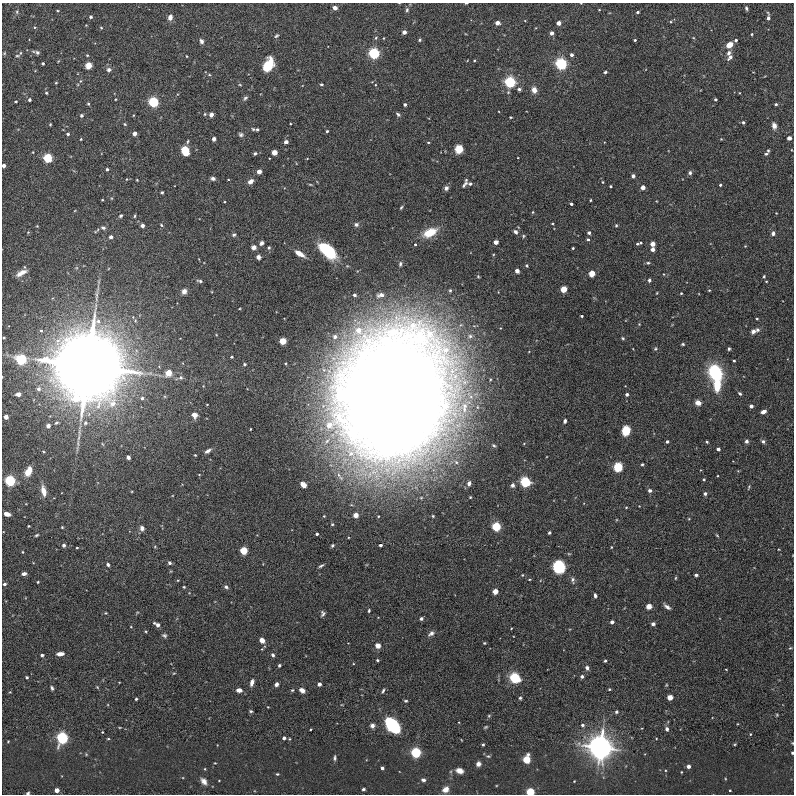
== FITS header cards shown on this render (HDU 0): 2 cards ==
NAXIS1  =                  792
NAXIS2  =                  792

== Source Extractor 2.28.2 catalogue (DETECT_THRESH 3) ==
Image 792 x 792 px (HDU 0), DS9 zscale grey, 1 PNG px = 1 image px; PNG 796 x 796 px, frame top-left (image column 1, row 792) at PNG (2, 3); no overlay
Background 0.0155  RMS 2.2e-04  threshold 6.53e-04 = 3 sigma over >= 5 px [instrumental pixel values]
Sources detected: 345; all 345 listed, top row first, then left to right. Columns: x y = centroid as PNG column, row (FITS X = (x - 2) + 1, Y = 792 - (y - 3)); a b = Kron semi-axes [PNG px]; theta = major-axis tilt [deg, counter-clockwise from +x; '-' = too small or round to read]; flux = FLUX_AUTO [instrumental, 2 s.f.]
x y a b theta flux
466 3 3 2 - 0.013
335 8 5 4 - 0.057
746 8 4 3 - 0.026
407 10 6 5 - 0.027
599 10 4 2 - 0.0093
17 12 5 4 - 0.018
638 12 3 3 - 0.025
91 17 5 4 - 0.025
170 17 6 5 - 0.081
768 18 4 3 - 0.055
497 23 4 3 - 0.13
558 23 4 3 - 0.15
34 27 5 3 - 0.013
101 28 4 4 - 0.014
404 32 4 4 - 0.074
552 33 4 3 - 0.076
752 34 3 3 - 0.014
276 36 6 4 41 0.023
376 38 5 4 - 0.02
420 40 4 3 - 0.022
635 40 3 3 - 0.021
736 40 3 3 - 0.034
201 41 6 5 - 0.041
729 45 5 4 - 0.2
37 52 6 5 - 0.034
4 53 5 4 - 0.016
20 53 6 4 64 0.018
374 53 4 4 - 4.2
729 53 7 5 68 0.048
87 55 3 3 - 0.013
571 55 3 3 - 0.052
17 56 7 4 1 0.021
186 56 3 2 - 0.011
730 57 9 5 47 0.054
474 60 3 2 - 0.012
43 63 3 3 - 0.029
561 64 4 4 - 5.4
88 65 7 6 - 0.11
268 65 11 6 62 0.59
109 70 7 6 - 0.044
605 72 3 3 - 0.023
209 75 4 3 - 0.012
80 81 5 3 - 0.017
510 82 4 4 - 4.1
56 83 3 3 - 0.013
321 84 4 3 - 0.016
240 85 4 3 - 0.012
519 89 4 4 - 0.034
534 90 6 5 - 0.097
46 93 4 3 - 0.018
739 93 3 2 - 0.0097
245 98 6 4 51 0.027
116 99 3 2 - 0.011
715 99 3 3 - 0.034
29 100 4 4 - 0.028
16 102 4 4 - 0.018
153 102 4 4 - 3.2
88 104 4 3 - 0.017
405 104 3 3 - 0.037
776 104 3 3 - 0.03
205 114 4 4 - 0.016
398 114 6 4 -38 0.025
81 115 5 5 - 0.027
133 115 4 3 - 0.011
211 115 4 4 - 0.072
510 117 3 2 - 0.013
743 122 5 4 - 0.022
50 124 3 2 - 0.014
125 124 5 4 - 0.017
774 126 5 4 - 0.095
253 129 6 4 -16 0.02
257 129 3 3 - 0.02
327 131 3 3 - 0.017
134 133 4 4 - 0.12
68 134 4 4 - 0.025
241 134 6 5 - 0.03
789 138 4 4 - 0.055
81 139 3 2 - 0.013
214 139 4 3 - 0.042
721 139 3 3 - 0.0095
286 142 4 3 - 0.053
459 149 7 7 - 0.16
185 150 6 5 - 0.75
768 150 3 2 - 0.015
274 152 4 4 - 0.33
255 153 4 3 - 0.027
766 154 5 4 - 0.02
48 158 4 4 - 2.1
4 166 3 3 - 0.083
107 169 3 3 - 0.021
259 171 4 4 - 0.15
690 173 6 5 - 0.033
633 176 4 4 - 0.04
213 178 5 4 - 0.049
126 179 4 3 - 0.01
228 179 3 2 - 0.0099
137 180 3 2 - 0.011
466 180 3 3 - 0.015
250 181 6 4 41 0.07
603 182 3 2 - 0.012
470 184 4 3 - 0.031
464 185 8 4 48 0.032
720 185 3 3 - 0.024
611 186 3 2 - 0.016
643 187 4 3 - 0.18
446 188 5 5 - 0.047
162 192 3 3 - 0.021
102 200 2 2 - 0.011
590 200 3 2 - 0.012
571 204 3 3 - 0.033
401 207 5 3 - 0.019
533 212 3 3 - 0.014
121 216 5 4 - 0.025
135 216 5 3 - 0.017
356 224 7 6 - 0.041
552 224 3 2 - 0.014
142 225 4 3 - 0.054
161 225 4 3 - 0.017
616 225 4 3 - 0.017
37 226 3 3 - 0.0094
103 228 7 6 - 0.038
430 232 11 6 26 0.42
515 232 5 4 - 0.039
589 233 3 3 - 0.045
773 233 5 4 - 0.044
234 235 4 4 - 0.027
523 236 4 4 - 0.016
111 237 3 3 - 0.067
588 239 3 3 - 0.028
496 242 4 3 - 0.14
261 243 5 4 - 0.037
641 243 3 3 - 0.017
415 244 3 3 - 0.017
637 244 4 3 - 0.023
653 244 4 4 - 0.19
745 246 3 2 - 0.01
254 247 5 5 - 0.053
269 248 4 3 - 0.018
573 248 3 3 - 0.019
653 249 4 4 - 0.056
328 251 18 9 -43 0.93
299 254 11 5 -32 0.12
258 257 4 4 - 0.052
648 263 5 4 - 0.021
400 264 7 4 88 0.029
527 266 3 3 - 0.024
517 271 4 3 - 0.13
21 273 10 4 28 0.096
592 273 6 5 - 0.12
764 276 4 3 - 0.016
649 280 4 3 - 0.028
200 281 6 3 -12 0.028
564 289 4 4 - 0.63
450 290 4 3 - 0.02
709 290 3 3 - 0.013
184 291 5 5 - 0.078
681 293 3 3 - 0.013
354 295 4 3 - 0.033
381 295 11 6 14 0.078
582 316 3 3 - 0.022
757 319 3 2 - 0.014
639 324 3 3 - 0.011
757 330 6 5 - 0.034
41 331 5 4 - 0.019
753 331 5 4 - 0.063
335 337 5 5 - 0.058
4 338 3 2 - 0.012
623 338 4 3 - 0.017
283 341 4 4 - 0.66
683 344 3 3 - 0.02
655 349 5 4 - 0.018
729 349 3 3 - 0.021
231 357 3 2 - 0.018
21 360 5 4 - 2.9
734 361 3 3 - 0.019
244 364 4 4 - 0.02
88 366 26 25 - 110
168 373 7 6 - 0.17
715 373 11 9 -68 1.2
181 377 6 6 - 0.034
717 385 8 5 83 0.47
38 389 7 6 - 0.056
740 393 5 3 - 0.024
18 394 4 3 - 0.12
627 394 3 3 - 0.05
350 396 7 6 - 1.3
142 398 5 5 - 0.039
397 399 109 87 78 47
698 403 6 5 - 0.096
207 404 3 2 - 0.0094
751 406 3 3 - 0.068
763 412 5 4 - 0.07
194 415 5 5 - 0.11
6 417 4 3 - 0.14
565 421 4 3 - 0.039
56 423 6 5 - 0.026
85 423 6 6 - 0.048
48 426 4 4 - 0.11
626 431 7 6 - 0.34
667 441 3 3 - 0.039
746 441 5 4 - 0.041
763 441 5 5 - 0.036
707 442 3 3 - 0.018
718 449 3 3 - 0.059
208 451 7 4 33 0.05
195 455 3 3 - 0.013
128 457 4 3 - 0.042
642 464 4 3 - 0.019
618 467 6 6 - 0.41
28 471 8 5 64 0.22
738 471 4 4 - 0.012
704 479 3 3 - 0.027
10 481 4 4 - 3.5
525 482 4 4 - 3.4
469 483 5 4 - 0.054
303 484 5 4 - 0.15
512 485 6 5 - 0.042
749 487 7 4 70 0.02
650 490 5 5 - 0.043
43 491 10 5 -78 0.15
705 494 3 3 - 0.056
626 507 4 3 - 0.012
7 514 6 4 -15 0.091
356 515 4 4 - 0.2
324 516 3 3 - 0.012
378 516 3 2 - 0.0098
433 516 3 2 - 0.014
28 526 3 2 - 0.014
496 526 4 4 - 1.9
62 527 3 3 - 0.013
142 528 6 5 - 0.058
549 533 3 3 - 0.021
317 534 3 3 - 0.033
36 535 5 3 - 0.019
717 535 5 4 - 0.014
64 545 4 4 - 0.046
380 545 3 3 - 0.043
332 546 4 3 - 0.02
611 547 4 3 - 0.011
77 548 3 3 - 0.013
244 550 4 4 - 1
22 552 4 3 - 0.014
569 554 5 3 - 0.014
169 563 5 4 - 0.031
108 564 5 5 - 0.032
321 566 7 3 33 0.026
559 567 9 8 - 0.64
24 574 5 4 - 0.062
522 575 4 4 - 0.015
696 575 3 3 - 0.067
675 578 5 3 - 0.015
572 580 8 5 -87 0.041
38 582 3 3 - 0.017
4 584 5 4 - 0.029
184 587 4 3 - 0.014
226 587 6 5 - 0.032
495 591 4 4 - 0.3
595 595 5 3 - 0.036
649 606 6 6 - 0.082
667 607 8 4 -37 0.048
369 610 4 3 - 0.018
106 613 4 4 - 0.015
323 613 5 4 - 0.034
421 619 4 4 - 0.038
612 622 3 3 - 0.074
157 624 7 4 -29 0.058
653 624 4 3 - 0.047
431 633 9 5 30 0.055
164 635 6 5 - 0.028
262 640 5 4 - 0.093
484 643 4 3 - 0.016
378 646 5 5 - 0.087
790 648 4 3 - 0.013
60 654 8 4 5 0.084
42 655 3 3 - 0.035
273 655 5 4 - 0.029
377 660 4 3 - 0.017
605 661 3 3 - 0.027
279 665 4 3 - 0.022
587 668 6 5 - 0.05
726 669 3 2 - 0.0082
174 673 5 3 - 0.011
582 676 3 3 - 0.05
27 677 3 3 - 0.024
515 678 4 4 - 3.5
252 683 7 4 74 0.065
276 684 4 3 - 0.052
319 684 3 3 - 0.084
666 685 5 3 - 0.013
97 687 4 3 - 0.013
52 688 5 4 - 0.03
609 689 4 3 - 0.016
239 690 5 4 - 0.11
292 690 5 4 - 0.018
302 690 6 4 -29 0.084
383 691 6 3 59 0.026
10 692 4 4 - 0.011
670 697 4 4 - 0.32
520 698 5 4 - 0.023
136 699 3 3 - 0.019
406 701 5 3 - 0.02
268 707 3 2 - 0.0091
251 711 5 4 - 0.021
616 712 4 3 - 0.027
777 715 4 3 - 0.013
489 716 5 4 - 0.019
393 725 10 6 -49 2.4
582 725 4 4 - 0.035
372 726 5 5 - 0.064
486 727 5 3 - 0.017
311 729 3 2 - 0.011
667 729 5 4 - 0.048
102 732 3 3 - 0.011
750 734 3 3 - 0.012
62 738 5 4 - 4.7
284 738 4 4 - 0.057
108 739 4 3 - 0.013
8 741 3 3 - 0.011
792 743 4 3 - 0.01
483 744 4 3 - 0.018
735 744 3 3 - 0.014
600 748 9 9 - 14
416 753 4 4 - 3.2
792 753 3 3 - 0.026
86 754 5 3 - 0.012
488 756 5 4 - 0.019
335 758 7 4 84 0.028
527 759 4 4 - 1.1
215 763 3 3 - 0.01
478 764 4 4 - 0.072
688 766 3 3 - 0.1
382 768 3 3 - 0.055
460 771 6 5 - 0.099
681 772 2 2 - 0.011
277 774 4 3 - 0.017
219 780 3 2 - 0.0097
423 780 5 4 - 0.04
204 781 11 7 -53 0.088
574 781 3 2 - 0.0098
363 789 3 3 - 0.024
445 789 6 5 - 0.12
57 790 4 3 - 0.18
730 790 2 2 - 0.013
530 792 4 4 - 1.5
28 793 4 3 - 0.024
At the frame edge (FLAGS 8, measured only in part): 6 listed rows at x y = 466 3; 4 166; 792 743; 792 753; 530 792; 28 793